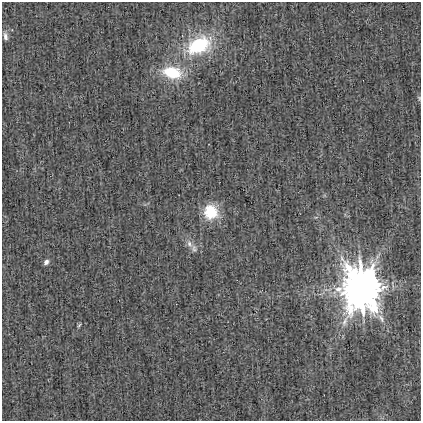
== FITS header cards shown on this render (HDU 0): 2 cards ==
NAXIS1  =                  419
NAXIS2  =                  419

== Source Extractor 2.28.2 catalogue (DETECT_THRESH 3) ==
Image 419 x 419 px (HDU 0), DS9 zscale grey, 1 PNG px = 1 image px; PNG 423 x 423 px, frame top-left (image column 1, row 419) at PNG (2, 2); no overlay
Background -4.16e-05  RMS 0.03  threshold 0.0902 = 3 sigma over >= 5 px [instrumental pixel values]
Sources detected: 10; all 10 listed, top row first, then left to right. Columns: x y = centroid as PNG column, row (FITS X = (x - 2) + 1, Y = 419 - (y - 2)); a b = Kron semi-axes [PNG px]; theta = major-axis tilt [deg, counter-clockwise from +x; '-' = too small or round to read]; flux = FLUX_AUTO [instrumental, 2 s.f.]
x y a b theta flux
5 36 10 5 -80 7.6
199 45 24 15 24 170
172 73 17 10 -13 100
419 98 7 4 -82 3
211 212 17 16 - 66
189 244 12 7 -58 12
194 249 11 7 -68 8.2
46 262 6 5 - 8.2
361 288 17 13 -84 5300
79 325 7 3 54 2.8
At the frame edge (FLAGS 8, measured only in part): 1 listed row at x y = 419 98